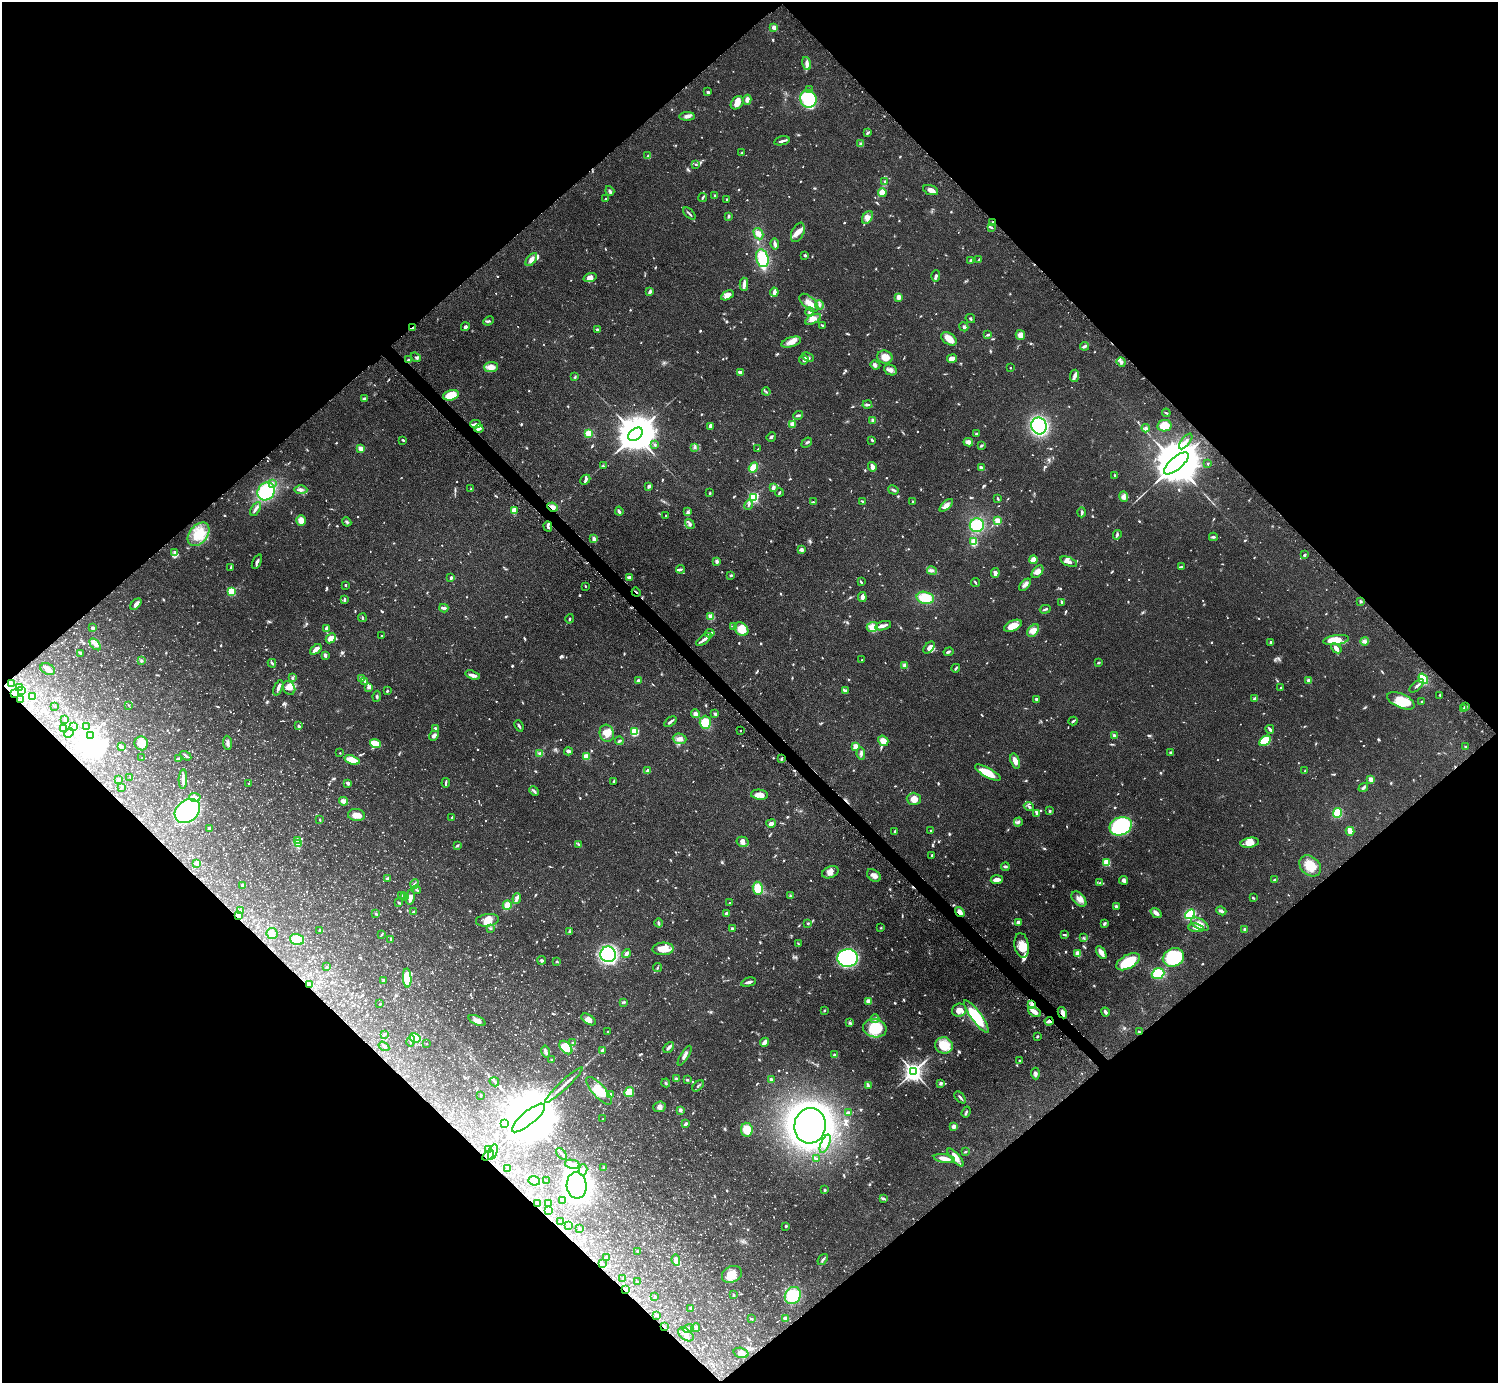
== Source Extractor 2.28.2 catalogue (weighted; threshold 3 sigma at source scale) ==
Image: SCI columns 45-6027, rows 343-5863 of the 6034 x 6030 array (HDU 1 of 3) = the unmasked area's bounding box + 8 px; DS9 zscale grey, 4 x 4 block average (1 PNG px = mean of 4 x 4 image px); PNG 1500 x 1385 px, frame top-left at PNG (2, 2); each listed source drawn as its Kron ellipse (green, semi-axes under 4 px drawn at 4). Shown black and unused: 51% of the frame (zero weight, under 3 of 5 exposures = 3% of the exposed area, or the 3 px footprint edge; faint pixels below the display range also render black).
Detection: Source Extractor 2.28.2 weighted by HDU 2 'WHT'. Background 0.0615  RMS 0.0038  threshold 0.017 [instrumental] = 3 sigma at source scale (4.5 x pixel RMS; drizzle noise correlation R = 1.50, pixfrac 1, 0.05/0.05 arcsec/px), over >= 5 px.
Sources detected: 1620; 16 too faint to see at this stretch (4 x 4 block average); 19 inside a brighter object's white glare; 32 cosmic-ray / hot-pixel residue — neither listed nor drawn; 42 coinciding with a brighter row at this scale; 76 inside a brighter listed object's ellipse — not listed separately; of the other 1435, all 500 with FLUX_AUTO >= 2.19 (the completeness limit of this list) listed and drawn (935 fainter detections not listed), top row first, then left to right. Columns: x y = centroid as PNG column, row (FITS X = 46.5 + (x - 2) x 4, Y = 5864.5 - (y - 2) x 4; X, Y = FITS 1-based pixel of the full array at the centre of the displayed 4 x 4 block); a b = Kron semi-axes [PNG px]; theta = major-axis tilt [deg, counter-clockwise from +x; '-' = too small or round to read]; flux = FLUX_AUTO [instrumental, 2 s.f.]
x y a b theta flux
774 27 2 2 - 44
807 63 7 4 -72 9.7
809 90 3 2 - 4.5
708 92 3 2 - 4.1
808 99 9 8 - 140
747 100 5 3 - 11
737 103 7 5 49 18
687 116 8 4 0 8.8
868 133 3 2 - 4.1
782 141 8 2 12 6.2
861 144 2 2 - 32
742 153 3 2 - 2.7
648 155 3 2 - 2.6
696 164 3 2 - 2.3
885 182 3 2 - 2.9
931 190 8 4 -18 12
610 191 5 2 - 3.6
882 193 4 4 - 25
715 195 2 2 - 9.6
703 198 4 2 - 4
606 199 2 2 - 4.9
727 199 2 2 - 2.6
689 213 7 2 -45 3.6
729 216 3 2 - 5.2
867 217 7 4 57 11
993 222 3 2 - 2.7
991 227 3 2 - 2.8
798 232 10 6 65 16
758 234 6 4 -61 14
775 244 5 2 - 9.4
805 255 2 2 - 6
762 258 9 6 -75 89
531 260 8 4 52 13
971 260 3 2 - 4.2
979 260 3 2 - 3.9
936 276 5 3 - 4.8
590 278 6 4 17 18
744 284 7 3 -88 7.8
650 292 4 3 - 5.4
774 292 4 2 - 14
727 295 7 4 29 16
898 297 3 3 - 12
809 303 11 6 -42 26
819 305 5 2 - 3.4
810 312 4 3 - 4.3
813 319 9 4 26 13
970 319 5 2 - 2.6
488 321 5 2 - 3.6
822 325 3 2 - 2.2
465 327 4 3 - 5
964 327 5 2 - 6.2
413 328 2 2 - 3.8
597 330 3 2 - 5.2
988 335 4 2 - 3.4
1020 335 5 4 - 14
949 339 8 5 -36 22
791 342 10 4 18 17
1085 346 4 2 - 6.2
416 357 5 2 - 3
808 357 6 4 -23 6.1
885 357 8 6 -19 22
952 359 5 4 - 16
408 360 3 2 - 3.2
804 360 5 4 - 7.4
1121 362 5 3 - 5.8
875 365 5 4 - 5.9
491 367 6 5 - 20
1010 368 2 2 - 4.4
890 370 6 5 - 9.5
740 372 3 2 - 9.8
1075 376 6 4 83 8.6
575 377 3 2 - 2.3
766 392 4 2 - 2.4
451 395 8 5 16 43
364 399 4 3 - 5.5
867 405 5 2 - 4.7
1166 413 4 2 - 2.8
798 415 5 2 - 4.6
873 420 3 3 - 8.6
475 424 5 3 - 8.7
792 424 4 4 - 11
710 426 4 3 - 8.6
1039 426 8 7 - 330
1164 426 7 5 10 47
1146 428 4 3 - 5.2
479 429 4 2 - 10
589 433 4 3 - 18
635 434 8 5 38 9800
976 434 2 2 - 2.5
771 437 5 2 - 3.6
403 440 3 2 - 3.1
872 440 3 2 - 3
1186 441 9 3 52 8.3
968 442 5 3 - 8.7
807 443 6 2 41 3.6
655 445 3 3 - 2.8
981 445 3 2 - 2.7
695 447 4 2 - 2.9
360 448 2 2 - 53
758 449 3 2 - 2.5
1176 463 15 6 41 22000
1208 464 2 2 - 2.5
603 466 2 2 - 2.5
872 467 5 3 - 13
753 468 5 4 - 26
981 468 2 2 - 14
1115 476 3 3 - 3.2
585 480 5 3 - 4.8
272 483 2 2 - 6.3
649 486 3 2 - 5.5
773 487 4 3 - 8
471 489 2 2 - 3.3
301 490 6 3 -2 6.7
893 490 5 2 - 5
266 491 9 8 - 120
779 492 4 2 - 3.2
710 493 4 2 - 2.4
1124 496 5 4 - 8.3
754 497 2 2 - 350
998 499 4 2 - 2.2
863 501 4 2 - 3.5
912 501 2 2 - 2.2
813 502 3 2 - 2.3
749 505 5 2 - 4.3
946 505 8 4 43 13
553 507 5 4 - 11
256 509 7 3 59 6.4
514 511 3 3 - 20
619 511 4 3 - 4.1
687 512 4 3 - 3.5
1082 512 5 2 - 6.8
666 516 2 2 - 2.7
301 521 5 4 - 19
998 521 2 2 - 90
347 522 5 2 - 3.4
690 524 5 3 - 5.2
977 525 7 7 - 82
548 526 5 2 - 3.7
199 534 13 8 52 44
1117 535 5 2 - 3.5
1213 537 4 3 - 3.6
594 539 4 3 - 6.3
974 542 4 3 - 40
801 550 4 3 - 7.6
175 552 3 3 - 6.3
1304 555 3 2 - 3.3
1033 560 4 3 - 36
717 561 3 3 - 6.3
257 562 8 3 65 6.4
1069 562 9 3 -21 9.1
1182 567 3 2 - 3.5
230 568 4 2 - 2.5
681 569 4 2 - 3.4
932 571 5 2 - 4.2
1038 572 7 4 49 13
995 573 5 3 - 11
731 575 3 2 - 3.1
629 577 3 2 - 6.4
451 578 2 2 - 7.1
861 582 2 2 - 4
975 583 4 2 - 2.6
345 585 3 2 - 2.7
1025 585 7 3 46 8.4
585 586 2 2 - 2.5
232 591 2 2 - 200
636 592 5 2 - 2.3
862 597 5 4 - 8.5
925 598 9 6 -12 47
344 600 3 2 - 5.5
1361 601 2 2 - 4
1061 602 3 2 - 2.6
136 604 7 3 46 11
444 608 4 2 - 11
1045 609 5 2 - 4
711 617 2 2 - 38
362 618 4 2 - 4.1
570 619 5 2 - 2.9
733 626 3 2 - 2.3
883 626 8 3 16 13
1013 626 9 5 24 33
872 627 5 4 - 23
93 628 2 2 - 9.6
326 628 3 2 - 5.4
741 629 8 6 -37 31
1033 631 7 5 49 19
710 633 5 2 - 3.7
381 636 2 2 - 4.4
331 638 5 4 - 18
704 639 9 3 38 9.3
1336 640 13 5 9 44
1365 641 4 3 - 5
1271 642 2 2 - 4.7
95 644 7 3 -47 12
929 648 7 4 46 11
1336 648 6 4 -41 12
316 649 6 2 39 21
948 652 5 2 - 4.5
81 653 4 2 - 6.7
325 655 3 2 - 8
862 660 2 2 - 2.6
142 661 3 2 - 3
272 663 4 2 - 3.5
1098 663 3 2 - 2.6
905 666 2 2 - 39
956 668 4 2 - 3.7
48 669 8 5 -26 13
473 675 7 3 -17 8.7
292 678 3 2 - 3.6
362 678 3 2 - 9.9
1423 679 6 4 -55 39
365 681 3 2 - 5.3
638 681 3 2 - 7.6
1309 681 2 2 - 37
11 683 2 2 - 2.4
1417 686 9 2 41 6.3
20 687 3 3 - 3.7
369 687 4 3 - 9.3
1281 687 3 2 - 2.2
278 688 8 3 68 8.1
289 688 7 5 -61 12
21 690 3 2 - 3.3
387 691 3 2 - 2.7
845 691 3 3 - 3.5
14 694 2 2 - 2.3
1440 695 3 2 - 2.3
377 696 5 2 - 3.2
32 697 2 2 - 2.3
1255 698 3 2 - 5.3
1036 699 3 2 - 4.8
21 700 2 2 - 5.1
1401 701 15 7 -23 64
1422 702 2 2 - 2.7
128 705 2 2 - 2.3
1465 706 2 2 - 2.3
55 707 2 2 - 2.4
1464 709 3 2 - 3.5
695 714 4 4 - 8.5
715 714 2 2 - 17
65 720 3 2 - 3.1
1073 721 4 2 - 3.5
670 722 7 2 36 6.4
705 722 6 5 - 40
74 726 2 2 - 3
299 726 2 2 - 4.8
519 726 6 2 -68 3.7
87 727 3 2 - 2.3
63 728 2 2 - 10
435 729 2 2 - 21
1270 729 4 2 - 7
740 730 2 2 - 13
634 732 3 2 - 76
69 733 5 2 - 4.4
607 733 8 7 - 26
90 735 3 3 - 1100
1114 735 2 2 - 18
434 736 5 3 - 10
680 739 7 5 -4 12
619 741 4 2 - 4.1
883 741 5 5 - 17
1265 741 6 4 30 110
141 743 7 6 - 32
227 743 7 3 -84 6.4
375 743 6 3 -20 43
121 746 4 2 - 3.3
856 746 2 2 - 72
1465 747 2 2 - 2.7
568 751 4 2 - 9.4
1170 752 3 2 - 3.6
340 753 2 2 - 3
540 753 4 3 - 3.5
861 754 6 3 -80 5.6
186 756 6 2 -33 3.8
586 757 2 2 - 94
142 758 2 2 - 5.5
178 759 3 2 - 7.2
782 759 3 2 - 2.4
352 760 8 3 -19 36
1015 761 8 4 -72 17
647 771 4 2 - 9.7
1305 771 2 2 - 2.5
988 773 14 4 -29 42
130 777 2 2 - 3.6
183 779 10 3 87 11
1371 779 2 2 - 60
118 780 2 2 - 9.4
614 781 4 2 - 2.7
249 783 2 2 - 3.4
348 783 3 3 - 5.5
446 783 5 2 - 6.1
122 787 2 2 - 7.2
1363 787 5 3 - 4.5
534 791 5 2 - 4.2
760 795 8 5 -5 18
195 797 5 4 - 8
914 799 7 6 - 19
344 801 4 2 - 23
1029 806 5 3 - 3.6
187 811 14 10 37 380
1050 811 2 2 - 12
1037 813 4 3 - 5.9
1337 813 5 3 - 59
356 815 8 6 -5 21
452 817 3 2 - 2.4
320 820 3 2 - 2.3
1018 822 4 3 - 4.7
771 823 5 4 - 9.1
1121 826 11 9 21 260
209 829 2 2 - 30
895 831 3 2 - 3.2
931 831 2 2 - 3.9
1350 831 4 3 - 27
297 841 3 2 - 3.4
743 842 6 5 - 11
1250 843 9 5 11 24
298 844 3 3 - 5.1
579 844 3 2 - 2.7
457 845 3 3 - 2.6
932 855 2 2 - 3.2
197 863 3 2 - 11
1107 863 2 2 - 140
1310 866 12 9 -41 43
1005 867 4 3 - 3.8
830 872 9 5 22 13
874 875 7 5 -36 12
388 878 4 2 - 3
1275 879 4 2 - 4.2
997 880 6 2 5 17
1124 880 4 3 - 8.4
1100 883 3 2 - 2.3
415 884 5 2 - 3.7
242 886 2 2 - 19
758 888 6 5 - 42
417 890 4 2 - 3
402 895 3 2 - 2.2
404 896 4 2 - 3
790 896 3 2 - 2.3
410 897 8 3 79 14
1253 898 3 2 - 3.4
517 899 5 3 - 5.7
1079 899 9 5 -46 15
399 903 3 2 - 2.8
729 903 2 2 - 3.5
507 905 4 4 - 16
1116 906 3 3 - 5.9
240 910 2 2 - 3.7
1221 911 5 2 - 7.3
413 912 3 2 - 3
960 912 5 4 - 11
1156 913 6 3 -36 11
376 914 3 2 - 2.5
726 914 2 2 - 15
1190 914 5 3 - 150
238 916 4 2 - 8
487 920 11 6 8 23
1018 922 4 3 - 7.5
659 923 4 2 - 4.8
808 923 2 2 - 3
1104 924 3 2 - 6.1
1200 924 10 5 -29 17
490 928 3 2 - 2.3
881 928 2 2 - 2.4
1196 928 8 3 -4 7.1
732 929 2 2 - 18
1245 929 3 2 - 8.8
319 931 2 2 - 6.4
569 932 3 2 - 3.1
272 933 6 5 - 12
382 934 3 2 - 2.4
1064 935 3 2 - 3.6
1083 938 3 2 - 2.7
391 939 4 2 - 3
297 940 7 5 -19 52
798 944 3 2 - 2.4
1022 945 12 7 -81 32
663 949 10 6 3 36
1101 953 7 3 -56 16
608 954 8 8 - 290
626 954 4 2 - 9.8
1078 954 3 2 - 28
1173 957 11 9 23 160
848 958 10 9 - 250
542 960 4 3 - 3.9
557 962 3 2 - 2.5
1128 962 13 6 28 85
327 967 2 2 - 3.1
658 968 4 2 - 2.2
1158 974 6 5 - 72
407 978 9 4 -88 98
383 981 2 2 - 5.4
749 982 8 2 14 8.5
310 984 2 2 - 2.2
869 1001 4 3 - 13
624 1002 4 2 - 2.9
380 1004 2 2 - 3.8
1032 1005 4 2 - 4
824 1010 3 2 - 2.3
959 1010 7 6 - 21
1035 1012 7 4 -24 11
1105 1012 5 3 - 5.7
1062 1013 6 3 -61 15
976 1016 19 5 -54 92
589 1019 8 4 -33 13
875 1019 4 3 - 4.7
477 1021 9 4 -25 13
1049 1021 4 3 - 9.2
850 1023 3 2 - 2.6
875 1028 12 9 -11 78
608 1032 2 2 - 6.6
1139 1032 4 2 - 2.7
385 1034 4 2 - 3.3
1037 1036 2 2 - 3.5
415 1038 5 4 - 50
411 1041 6 3 74 7.2
764 1042 5 3 - 11
573 1043 3 2 - 2.9
427 1044 2 2 - 3.8
944 1045 9 8 - 53
384 1046 6 2 -33 3.5
566 1047 8 5 -48 49
669 1047 6 2 49 8.2
602 1050 3 2 - 6.3
546 1052 6 3 -77 6.6
835 1055 3 2 - 4.3
685 1056 11 3 59 9.1
552 1060 4 2 - 3.7
1020 1061 2 2 - 4.9
913 1071 3 3 - 1600
1035 1074 6 3 -86 7.4
676 1079 4 3 - 6
687 1080 3 2 - 2.5
771 1080 3 2 - 10
494 1082 5 2 - 4.6
666 1083 4 2 - 2.5
941 1083 3 3 - 5
564 1085 25 2 43 16
698 1086 7 2 44 4.4
868 1086 3 3 - 3.5
599 1091 18 6 -48 48
629 1092 5 4 - 69
610 1094 4 3 - 5.3
481 1095 2 2 - 3.4
960 1097 7 2 -49 5.2
660 1107 6 5 - 9.2
680 1110 2 2 - 31
966 1112 6 2 70 4
848 1113 3 2 - 4.3
528 1118 20 6 40 50000
603 1119 2 2 - 4.6
504 1123 2 2 - 10
685 1124 3 2 - 7.6
810 1126 18 15 84 1800
954 1127 3 3 - 11
747 1130 7 6 - 36
825 1144 10 3 67 9.6
488 1150 2 2 - 4
493 1152 8 4 70 8.5
965 1152 3 2 - 3.2
561 1154 6 2 -49 6
488 1155 6 2 35 3.7
956 1157 11 4 -48 17
944 1158 10 3 -9 21
816 1159 3 2 - 3.8
572 1164 7 4 -12 10
604 1167 3 3 - 2.8
508 1168 2 2 - 5.7
583 1170 5 4 - 9.4
534 1181 5 4 - 16
546 1181 2 2 - 2.3
577 1185 13 10 -84 690
825 1190 3 2 - 3.5
883 1198 4 3 - 3.6
562 1201 2 2 - 5.9
537 1204 2 2 - 2.6
548 1204 2 2 - 2.5
548 1210 2 2 - 22
561 1222 2 2 - 5.8
568 1225 2 2 - 2.5
786 1226 2 2 - 11
579 1228 2 2 - 4.1
637 1251 2 2 - 5.8
606 1258 2 2 - 6.9
823 1259 6 2 52 4
676 1260 5 4 - 12
603 1263 2 2 - 2.4
732 1274 10 8 27 34
623 1279 2 2 - 2.4
638 1282 2 2 - 5.8
625 1290 4 2 - 4.5
733 1295 3 2 - 2.4
793 1295 9 7 60 85
655 1296 2 2 - 5.2
690 1308 2 2 - 3.4
657 1315 2 2 - 2.4
786 1318 4 3 - 8.7
751 1319 3 2 - 2.7
664 1327 2 2 - 6.6
696 1327 5 2 - 2.7
688 1328 6 3 17 7.2
686 1334 9 5 -36 13
741 1353 7 5 -17 13
Overlapping masked pixels (flux is a lower limit): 12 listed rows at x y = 993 222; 413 328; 553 507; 636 592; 960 912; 238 916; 1062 1013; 1049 1021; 1139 1032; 528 1118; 625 1290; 664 1327
Diffuse or blended objects may show on this block-average render without a row.